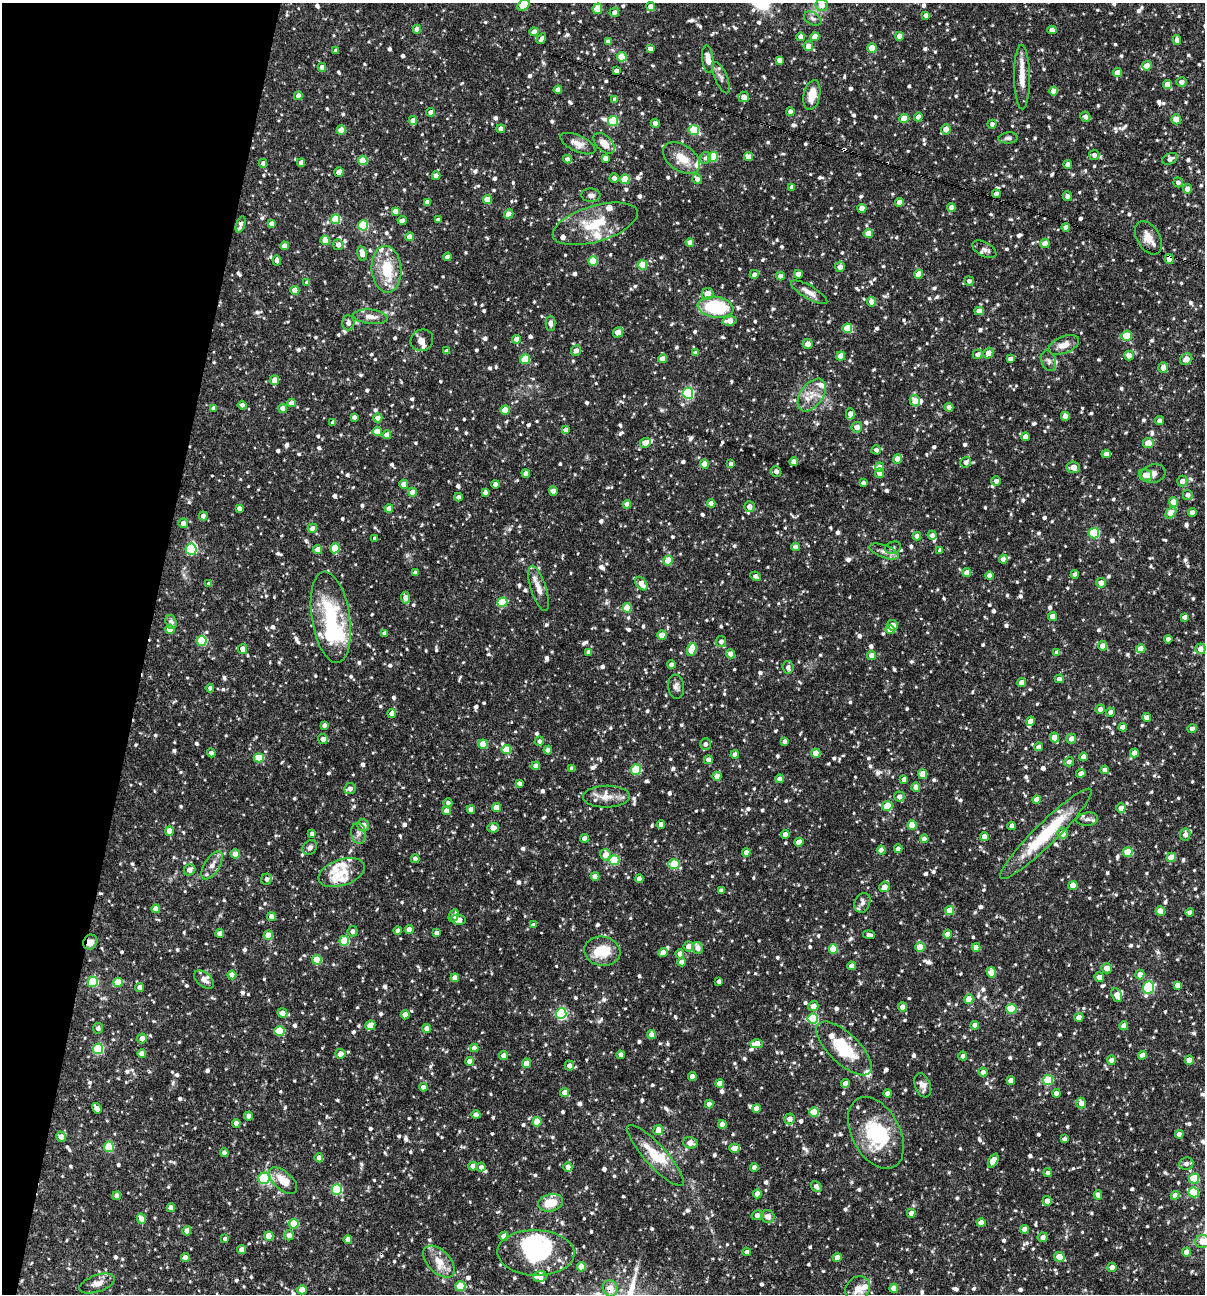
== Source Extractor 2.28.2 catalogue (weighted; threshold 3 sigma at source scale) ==
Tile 9 of 4 x 4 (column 1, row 3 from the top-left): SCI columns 250-1452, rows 1293-2584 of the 5187 x 5168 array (HDU 1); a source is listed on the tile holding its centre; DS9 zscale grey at full resolution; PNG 1207 x 1296 px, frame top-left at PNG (2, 3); each listed source drawn as its Kron ellipse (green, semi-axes under 4 px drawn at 4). Shown black and unused: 12% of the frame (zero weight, under 3 of 4 exposures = <1% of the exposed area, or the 3 px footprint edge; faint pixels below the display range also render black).
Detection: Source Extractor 2.28.2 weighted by HDU 2 'WHT'; one run over the whole footprint, this tile lists its part. Background 0.0862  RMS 0.0039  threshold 0.0174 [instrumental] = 3 sigma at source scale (4.5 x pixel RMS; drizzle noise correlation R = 1.50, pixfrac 1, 0.05/0.05 arcsec/px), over >= 5 px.
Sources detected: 1237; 4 inside a brighter object's white glare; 1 cosmic-ray / hot-pixel residue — neither listed nor drawn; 31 inside a brighter listed object's ellipse — not listed separately; of the other 1201, all 500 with FLUX_AUTO >= 1.28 (the completeness limit of this list) listed and drawn (701 fainter detections not listed), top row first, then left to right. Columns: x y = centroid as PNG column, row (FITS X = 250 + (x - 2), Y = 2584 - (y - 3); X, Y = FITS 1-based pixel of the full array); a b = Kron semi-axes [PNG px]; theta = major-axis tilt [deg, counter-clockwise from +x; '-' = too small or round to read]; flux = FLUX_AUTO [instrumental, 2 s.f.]
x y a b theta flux
524 5 7 5 35 10
822 5 6 6 - 3.2
651 7 4 4 - 2.9
597 9 5 5 - 9.8
614 12 4 4 - 1.5
926 15 4 4 - 1.7
813 19 9 6 -29 1.3
417 29 4 4 - 3
1052 30 4 4 - 2.8
534 32 4 4 - 2.8
899 36 4 4 - 2.6
801 37 4 4 - 2.9
815 37 4 4 - 4.4
541 39 6 4 58 1.5
1177 40 5 4 - 1.7
608 42 4 4 - 2.1
808 46 5 4 - 3.8
872 48 4 4 - 7
650 49 4 4 - 1.6
336 51 4 4 - 1.4
622 57 4 4 - 13
708 59 14 5 -83 3.8
779 60 4 4 - 2.8
1147 66 5 4 - 4
322 67 4 4 - 2
616 71 4 4 - 1.6
1117 73 4 4 - 3.8
1022 77 32 8 -89 6.2
721 78 17 6 -67 1.8
1181 82 5 4 - 1.8
1167 84 4 4 - 3.8
558 90 4 4 - 3.2
1053 91 5 4 - 2.7
812 95 15 8 78 6.6
298 96 4 4 - 2.5
744 97 5 5 - 3.2
615 99 4 4 - 1.4
431 112 4 4 - 1.9
790 112 4 4 - 2.2
918 117 4 4 - 2
1085 117 5 5 - 1.5
904 118 5 4 - 7
1176 119 5 5 - 6.5
413 121 4 4 - 3
613 121 5 5 - 20
655 123 4 4 - 2.7
992 124 4 4 - 1.5
501 129 4 4 - 2.2
946 129 5 5 - 3.1
341 130 4 4 - 5.1
694 130 5 5 - 17
1008 138 9 5 5 1.3
604 143 13 7 -43 3.6
578 144 19 8 -24 3
1094 155 5 5 - 1.3
713 157 5 5 - 16
748 157 4 4 - 3.3
605 158 4 4 - 2
681 158 20 13 -35 6.7
706 158 6 5 - 1.3
567 159 4 4 - 2
1170 159 8 5 25 1.6
363 160 5 4 - 10
301 162 4 4 - 2.2
263 163 4 4 - 1.4
1068 165 4 4 - 1.9
339 172 5 4 - 2.9
436 176 4 4 - 2.6
614 178 4 4 - 1.7
625 179 5 4 - 12
697 179 5 4 - 1.8
1178 182 5 4 - 1.5
792 187 4 4 - 2.3
1187 189 4 4 - 2.4
996 194 4 4 - 1.9
591 195 9 7 -4 1.4
1067 196 5 4 - 1.3
487 199 4 4 - 6.1
427 202 4 4 - 1.8
900 202 4 4 - 4.3
952 207 4 4 - 2.6
862 208 4 4 - 2.8
395 211 4 4 - 2.4
509 214 5 4 - 3.1
335 219 5 5 - 16
402 220 4 4 - 1.5
438 220 4 4 - 1.8
241 224 8 4 70 1.5
272 224 4 4 - 2.3
595 224 44 18 17 15
363 225 5 5 - 23
1066 227 4 4 - 2.2
868 233 4 4 - 6.8
410 237 4 4 - 3.5
1148 238 18 11 -58 4.5
325 240 4 4 - 5.4
690 242 4 4 - 2.4
1045 243 5 4 - 3.4
338 245 5 5 - 2.3
284 246 4 4 - 3.4
984 249 13 7 -28 1.6
362 253 7 4 -77 3.3
448 257 4 4 - 2.5
1169 259 5 4 - 3.1
277 260 5 4 - 2.1
593 261 5 4 - 12
642 265 5 4 - 12
840 267 5 5 - 2.8
386 269 23 15 -85 14
754 274 4 4 - 1.7
798 274 4 4 - 3.2
919 274 4 4 - 6.1
780 276 4 4 - 2.1
969 281 5 5 - 1.3
307 283 4 4 - 1.3
295 290 4 4 - 4.6
809 292 21 6 -30 3.1
707 294 6 5 - 3.4
872 302 5 4 - 3.6
716 307 18 10 -9 30
979 311 5 4 - 2.7
371 317 17 7 -5 3.1
729 321 7 4 8 3.6
348 323 7 6 - 1.7
550 323 7 5 -90 1.3
847 328 5 5 - 10
618 332 5 4 - 5.8
1127 336 5 5 - 9.7
517 339 4 4 - 2.6
422 340 11 10 - 2.1
808 344 5 5 - 2.3
1064 345 16 8 21 4
447 351 4 4 - 1.9
576 351 5 5 - 1.8
695 353 4 4 - 1.6
988 353 6 4 60 3.4
978 354 5 4 - 1.6
841 356 4 4 - 6
1129 356 5 4 - 2.8
525 359 5 5 - 12
663 359 4 4 - 3.3
1010 359 4 4 - 2.2
1186 359 6 5 - 2.8
1049 361 10 7 -70 1.5
1163 368 5 4 - 2.7
274 380 5 5 - 2.9
688 393 5 5 - 42
812 395 18 11 54 5.4
915 401 6 5 - 3.3
291 403 4 4 - 2.9
242 405 4 4 - 1.3
949 407 4 4 - 2.7
214 408 4 4 - 1.7
283 409 4 4 - 2.6
505 410 4 4 - 8
850 414 5 4 - 2.4
1065 416 4 4 - 2.7
354 417 4 4 - 1.5
378 418 4 4 - 2.7
1160 421 4 4 - 1.8
333 423 4 4 - 1.9
857 427 5 5 - 2.5
566 430 4 4 - 2.4
377 432 4 4 - 6.3
387 435 4 4 - 3.4
1025 437 4 4 - 2.7
645 443 5 4 - 3.7
1148 443 5 5 - 4.6
876 450 4 4 - 1.4
1106 454 5 4 - 2.5
897 459 5 4 - 3.5
794 462 4 4 - 2.8
966 462 5 5 - 2
704 464 4 4 - 4.7
731 464 4 4 - 1.5
880 467 4 4 - 3.2
1073 467 6 5 - 2.6
776 471 5 5 - 1.9
880 473 4 4 - 3.1
1153 473 12 9 14 2.4
526 474 4 4 - 2.5
1145 475 7 5 -13 3.5
996 481 4 4 - 1.4
1182 481 5 5 - 1.9
863 483 4 4 - 1.3
404 484 4 4 - 2.6
495 484 4 4 - 2.2
553 491 4 4 - 2.5
412 492 4 4 - 5.2
485 492 4 4 - 1.5
1188 495 5 5 - 1.6
458 497 4 4 - 1.8
1173 502 4 4 - 6
711 503 4 4 - 2.7
627 504 4 4 - 2.6
749 507 5 5 - 2.5
239 508 4 4 - 1.4
389 509 4 4 - 3.6
1192 512 4 4 - 2.2
1171 513 6 4 47 7.1
203 516 4 4 - 1.5
183 523 5 4 - 2.6
312 528 4 4 - 2.2
1094 533 5 5 - 23
932 535 4 4 - 1.6
917 536 4 4 - 2.9
375 538 4 4 - 1.5
795 547 4 4 - 2.5
335 548 5 5 - 9.9
893 548 8 6 22 1.4
191 549 5 5 - 28
317 549 4 4 - 2.7
940 550 4 4 - 1.4
884 551 15 6 -20 2.2
1003 559 4 4 - 3.6
668 560 5 4 - 9.6
415 573 4 4 - 2.7
967 573 4 4 - 2.6
1075 574 4 4 - 1.4
755 576 5 4 - 1.4
989 576 4 4 - 2.7
641 583 8 5 -52 3.6
1101 583 5 5 - 2.6
209 584 4 4 - 1.5
539 588 24 7 -72 3.7
406 598 6 4 -85 3.5
502 602 5 5 - 15
627 608 4 4 - 7.5
1052 616 4 4 - 2.7
331 617 46 19 -81 30
1185 617 4 4 - 1.9
171 622 7 5 -70 1.6
892 625 5 5 - 3.3
170 629 4 4 - 4.5
890 630 5 4 - 2.3
385 633 4 4 - 1.6
662 635 4 4 - 4.6
1168 639 4 4 - 1.7
202 641 5 5 - 20
721 642 5 5 - 1.8
1103 646 4 4 - 3.1
242 649 5 4 - 2.7
692 649 7 4 71 13
1141 649 4 4 - 5.1
1200 649 5 5 - 2.9
589 652 4 4 - 2.1
1057 652 4 4 - 1.5
731 654 5 4 - 2.8
871 655 4 4 - 2.8
671 665 4 4 - 1.8
788 667 6 5 - 1.4
1059 679 4 4 - 1.8
1022 683 4 4 - 3.2
676 687 12 8 -82 1.7
210 688 4 4 - 1.4
1100 709 5 4 - 1.9
1110 712 5 4 - 2.2
392 713 4 4 - 2.8
1147 718 4 4 - 2.9
1030 721 5 4 - 3
324 725 4 4 - 1.3
1123 727 4 4 - 2.4
1192 729 4 4 - 2.5
1054 738 5 4 - 4.7
323 739 5 4 - 2
1071 739 5 5 - 2.5
539 741 5 4 - 1.4
785 741 4 4 - 1.6
483 744 4 4 - 8.7
705 744 6 5 - 1.4
1038 747 4 4 - 1.8
506 749 5 4 - 7.9
548 750 4 4 - 3.1
211 753 4 4 - 1.8
816 753 4 4 - 6.3
1134 753 4 4 - 2.7
735 754 4 4 - 2.2
1083 757 4 4 - 2.1
259 758 5 4 - 8.6
708 760 4 4 - 2.4
1069 762 5 4 - 1.4
536 766 4 4 - 2.4
572 768 4 4 - 1.7
636 770 5 5 - 18
1105 770 4 4 - 2.5
1081 773 4 4 - 1.9
923 774 4 4 - 4.7
717 776 4 4 - 3.4
780 779 4 4 - 3.3
904 779 4 4 - 2.2
519 783 4 4 - 1.3
916 787 4 4 - 2.7
350 789 6 5 - 2.2
606 797 23 11 1 5
899 797 5 5 - 1.8
1036 799 4 4 - 2.4
448 803 4 4 - 1.4
887 806 5 4 - 10
496 808 4 4 - 5.3
1121 808 4 4 - 2.7
471 810 4 4 - 2.3
447 811 4 4 - 3.8
1087 819 11 6 7 1.6
661 824 4 4 - 2.7
363 825 6 5 - 3.1
912 825 5 4 - 8
1012 826 4 4 - 2.3
493 828 6 4 3 3
169 831 4 4 - 5.6
358 833 10 7 -82 1.8
1062 833 5 5 - 4
312 834 4 4 - 1.4
1046 834 63 11 44 24
785 835 4 4 - 3.1
1185 835 6 5 - 2.1
984 837 4 4 - 3.2
585 838 4 4 - 2.5
924 839 4 4 - 2.5
799 842 4 4 - 4.2
310 847 8 6 46 1.4
898 849 4 4 - 2.2
881 850 4 4 - 3.5
746 852 4 4 - 3
1128 852 5 5 - 11
235 854 4 4 - 3.1
605 855 6 5 - 4
1171 857 5 4 - 6.4
415 859 4 4 - 1.4
614 860 5 5 - 19
674 864 6 5 - 16
212 865 16 7 58 3
189 870 6 5 - 2.6
342 873 24 13 19 6.8
595 876 4 4 - 3.7
266 879 6 5 - 1.5
639 879 4 4 - 2.4
1073 885 4 4 - 6
884 887 5 5 - 2.3
721 890 4 4 - 1.4
862 903 10 7 65 1.6
156 909 4 4 - 3.5
950 910 4 4 - 7
1160 911 5 4 - 5.8
1190 913 4 4 - 1.7
454 916 6 4 63 1.8
272 917 4 4 - 3
458 920 8 5 -7 2.6
533 925 4 4 - 1.8
409 930 4 4 - 2.4
353 931 5 5 - 1.7
398 931 4 4 - 1.8
436 933 4 4 - 1.6
220 934 4 4 - 2.9
948 934 4 4 - 3.4
268 935 4 4 - 5.7
869 935 6 3 -7 1.5
344 941 5 5 - 18
90 942 8 6 53 2.6
689 946 5 5 - 2.9
920 947 5 4 - 10
976 947 4 4 - 2.8
697 948 6 5 - 2.7
833 949 5 4 - 8
602 951 18 14 -9 10
663 952 5 4 - 2.6
680 954 4 4 - 2.5
317 960 5 4 - 12
682 962 4 4 - 2.7
851 966 4 4 - 3.5
1107 968 5 5 - 3.4
991 972 5 4 - 6.3
232 975 4 4 - 3.9
1140 975 5 4 - 3.1
1099 977 5 4 - 1.9
455 978 4 4 - 3.2
204 980 11 7 -39 2.1
719 981 4 4 - 1.6
93 982 5 5 - 22
118 982 5 4 - 6.9
1177 985 4 4 - 2.3
140 987 4 4 - 2.4
1148 987 6 5 - 40
1117 995 7 5 -65 3.5
969 999 4 4 - 6.7
813 1006 5 5 - 3.1
902 1007 4 4 - 2.6
1011 1009 5 5 - 14
282 1013 5 4 - 2.8
561 1014 5 5 - 44
405 1015 4 4 - 3.3
1079 1017 5 4 - 2.7
813 1018 5 5 - 28
370 1025 5 4 - 4.9
975 1025 4 4 - 2.5
1124 1026 4 4 - 3.7
98 1028 5 5 - 1.3
427 1029 4 4 - 2.5
280 1031 5 5 - 17
652 1035 4 4 - 3.8
142 1038 5 5 - 2.7
757 1044 6 4 0 5.1
474 1048 4 4 - 2.6
844 1048 35 15 -44 18
98 1049 5 5 - 27
142 1054 4 4 - 2.9
340 1054 5 5 - 2.8
621 1055 4 4 - 2.1
1142 1055 4 4 - 2.4
503 1056 4 4 - 2.7
963 1056 4 4 - 1.8
1111 1060 5 4 - 2.8
1189 1060 4 4 - 4.2
470 1061 4 4 - 3
526 1063 5 4 - 3.5
569 1066 5 4 - 1.9
983 1072 4 4 - 2.6
692 1076 4 4 - 2.6
1011 1080 4 4 - 2.2
1048 1080 5 5 - 20
720 1083 4 4 - 3.1
845 1083 4 4 - 2.6
923 1085 12 7 -70 2.5
423 1087 4 4 - 2.1
564 1093 4 4 - 3.9
887 1093 4 4 - 2.2
1056 1093 4 4 - 2.6
1081 1103 5 5 - 2.7
709 1104 4 4 - 2.4
97 1108 6 4 -55 3
756 1108 4 4 - 2.5
814 1112 5 5 - 12
476 1115 4 4 - 3
248 1116 4 4 - 1.5
789 1119 5 5 - 2.9
537 1122 4 4 - 7
236 1123 4 4 - 2.7
722 1124 4 4 - 5.2
658 1130 5 5 - 4.2
876 1133 39 24 -62 26
1179 1134 4 4 - 2.4
61 1137 5 5 - 2.6
1064 1139 4 4 - 1.4
690 1143 7 5 -16 3.5
109 1147 5 5 - 19
734 1148 5 4 - 3
224 1153 4 4 - 2.4
655 1155 40 10 -47 12
319 1158 4 4 - 2.5
993 1161 7 4 63 5.1
1186 1164 7 6 - 1.7
473 1166 4 4 - 2.5
481 1167 4 4 - 1.7
568 1167 4 4 - 2.8
754 1167 4 4 - 2.4
1048 1173 4 4 - 1.6
264 1178 6 5 - 32
1194 1179 5 5 - 13
283 1181 17 9 -41 6.6
816 1186 6 5 - 1.8
337 1190 5 5 - 28
1194 1192 5 5 - 15
757 1194 4 4 - 3.5
1098 1195 4 4 - 3
1175 1195 4 4 - 2.6
117 1196 4 4 - 2.6
1047 1201 5 4 - 2.5
550 1203 12 8 12 7.1
171 1208 4 4 - 2.7
911 1213 4 4 - 2.5
757 1215 6 5 - 2.5
768 1217 7 6 - 2.8
141 1219 5 4 - 3
981 1223 4 4 - 4.9
294 1224 5 4 - 13
1024 1229 4 4 - 3.4
187 1231 5 4 - 2.3
289 1235 5 5 - 2.5
269 1236 5 4 - 6.7
504 1236 4 4 - 4.3
1043 1237 5 4 - 1.6
225 1239 4 4 - 1.4
348 1239 4 4 - 2.5
1202 1241 7 6 - 4
241 1249 4 4 - 2.5
747 1252 4 4 - 1.6
1186 1252 4 4 - 4.1
536 1253 38 23 -2 36
1059 1257 5 4 - 8.8
185 1258 4 4 - 2.8
837 1258 4 4 - 3
439 1262 19 11 -46 5.3
581 1267 5 4 - 6.3
1112 1267 4 4 - 2.6
540 1276 7 5 14 4.9
97 1283 18 8 19 3.2
460 1286 5 5 - 12
610 1288 8 7 - 4.6
894 1288 4 4 - 4.8
858 1289 14 11 53 3.9
302 1290 4 4 - 6.9
Overlapping masked pixels (flux is a lower limit): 6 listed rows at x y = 241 224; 1169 259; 90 942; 844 1048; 569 1066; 610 1288
Isophote crosses this tile's border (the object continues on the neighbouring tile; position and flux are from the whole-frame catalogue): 3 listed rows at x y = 524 5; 1202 1241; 610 1288